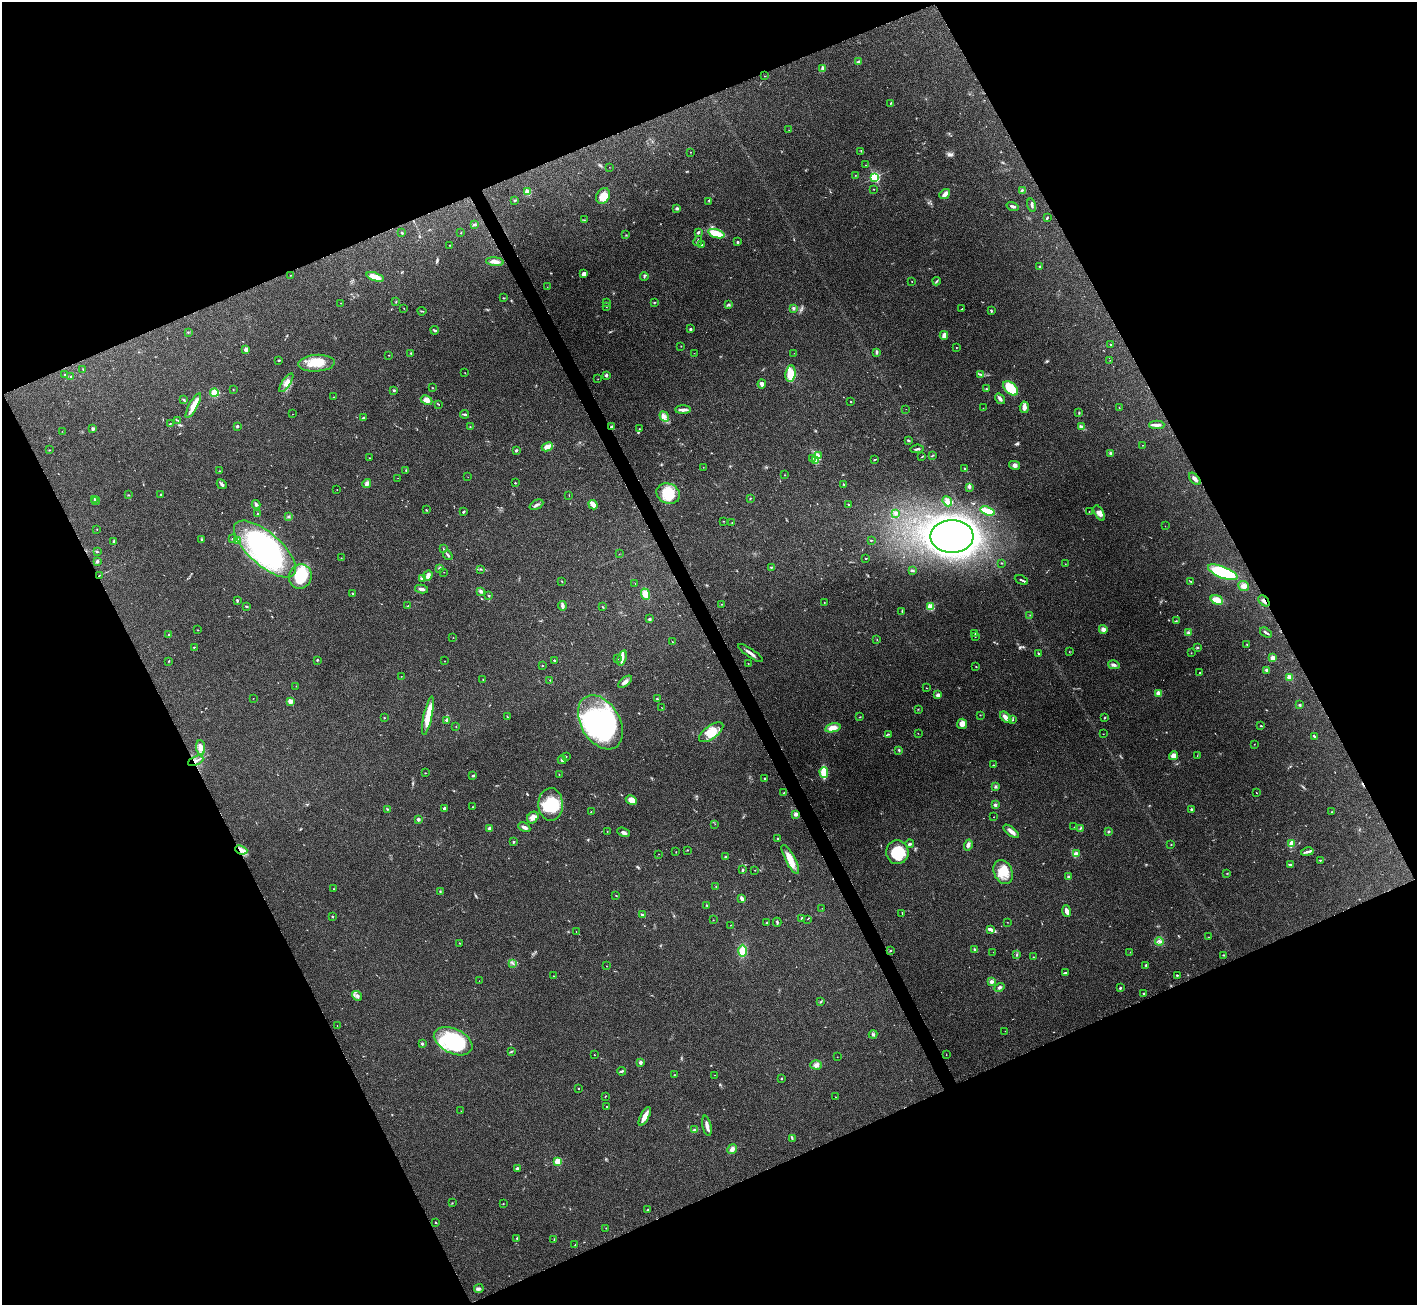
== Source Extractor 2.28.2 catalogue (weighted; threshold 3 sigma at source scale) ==
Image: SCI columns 2-5658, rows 153-5361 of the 5658 x 5648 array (HDU 1 of 3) = the unmasked area's bounding box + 8 px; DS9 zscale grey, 4 x 4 block average (1 PNG px = mean of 4 x 4 image px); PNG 1419 x 1307 px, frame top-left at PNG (2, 2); each listed source drawn as its Kron ellipse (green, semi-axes under 4 px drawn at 4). Shown black and unused: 45% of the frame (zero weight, under 3 of 4 exposures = <1% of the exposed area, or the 3 px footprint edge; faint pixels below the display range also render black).
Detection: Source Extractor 2.28.2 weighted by HDU 2 'WHT'. Background 0.212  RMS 0.0081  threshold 0.0363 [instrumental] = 3 sigma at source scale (4.5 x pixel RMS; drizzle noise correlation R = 1.50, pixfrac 1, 0.05/0.05 arcsec/px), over >= 5 px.
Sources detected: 450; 1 too faint to see at this stretch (4 x 4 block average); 4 inside a brighter object's white glare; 2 cosmic-ray / hot-pixel residue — neither listed nor drawn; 3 coinciding with a brighter row at this scale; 19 inside a brighter listed object's ellipse — not listed separately; the other 421 listed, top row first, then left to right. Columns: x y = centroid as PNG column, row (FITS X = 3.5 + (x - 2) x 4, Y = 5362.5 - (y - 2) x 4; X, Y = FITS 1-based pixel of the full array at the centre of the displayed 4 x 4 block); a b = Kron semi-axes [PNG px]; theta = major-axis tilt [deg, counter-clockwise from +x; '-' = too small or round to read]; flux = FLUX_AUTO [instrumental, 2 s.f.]
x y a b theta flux
858 62 2 2 - 11
822 68 4 3 - 7.4
765 76 2 2 - 1.4
891 103 3 2 - 3.3
789 130 2 2 - 1.3
861 151 2 2 - 2.3
690 152 2 2 - 2.5
866 165 2 2 - 1.3
609 167 2 2 - 0.76
855 175 2 2 - 1.4
875 177 2 2 - 760
873 189 2 2 - 1.3
1022 190 2 2 - 3.9
528 192 2 2 - 170
945 194 6 3 38 25
603 196 8 6 53 55
515 200 3 2 - 4.5
709 201 2 2 - 1.9
1032 205 7 2 -75 10
1012 206 6 2 -18 11
677 208 4 3 - 8
1047 218 2 2 - 5
584 220 2 2 - 1.1
474 224 3 2 - 3.8
402 233 3 2 - 5.2
461 233 2 2 - 1.9
698 233 3 2 - 5.6
716 234 8 3 -16 86
626 235 2 2 - 2.4
698 241 5 2 - 5.6
737 242 2 2 - 18
449 245 2 2 - 1.7
702 245 2 2 - 7.8
495 262 9 3 -6 30
1040 267 3 2 - 4.4
584 274 4 3 - 16
290 275 2 2 - 1.4
375 277 9 3 -20 66
644 277 4 2 - 5.6
912 281 2 2 - 2
937 281 4 2 - 5.2
547 287 2 2 - 0.86
503 298 2 2 - 3.1
396 302 2 2 - 1.5
607 302 2 2 - 1.7
654 302 3 2 - 2.1
340 303 2 2 - 0.98
728 304 3 2 - 3.7
606 307 2 2 - 1.7
404 308 2 2 - 1.3
793 308 4 3 - 7.4
962 309 2 2 - 7.3
422 311 4 2 - 3.9
991 311 3 2 - 4.5
690 329 3 3 - 5.6
435 330 4 2 - 6
188 332 2 2 - 2.3
944 335 4 3 - 25
1111 345 2 2 - 2.4
681 346 2 2 - 4
956 347 2 2 - 1.4
246 349 2 2 - 69
877 352 4 2 - 7.6
411 353 2 2 - 4.4
694 353 2 2 - 0.9
794 353 2 2 - 0.97
389 355 2 2 - 2.1
279 360 2 2 - 3.3
1110 360 2 2 - 1
316 363 18 8 3 90
83 369 2 2 - 1.2
465 373 2 2 - 1.4
790 374 8 5 81 76
980 374 3 2 - 3.3
65 375 2 2 - 2.3
606 375 2 2 - 32
71 377 2 2 - 3.9
598 379 2 2 - 1.3
286 383 11 4 57 28
762 384 4 3 - 19
432 388 2 2 - 1.9
1010 388 9 5 -44 130
986 389 2 2 - 2.6
233 390 2 2 - 1.8
394 390 2 2 - 5.9
214 392 4 4 - 36
334 397 2 2 - 1.3
1000 399 6 3 -55 12
184 400 3 2 - 4
427 400 6 3 -27 26
850 401 2 2 - 6.1
439 404 2 2 - 1.8
193 406 14 4 61 45
1024 407 6 4 84 21
983 408 2 2 - 1.1
1119 408 2 2 - 1.4
906 409 2 2 - 0.75
683 410 8 2 0 23
1079 413 3 2 - 3.5
293 414 2 2 - 1
465 414 4 2 - 6.7
664 416 5 3 - 14
363 418 3 2 - 5.4
178 420 2 2 - 2.1
170 424 2 2 - 2.7
1157 425 7 3 1 19
237 426 2 2 - 26
470 427 2 2 - 2.1
612 427 3 2 - 8.4
1081 427 3 2 - 12
93 429 4 3 - 7.6
639 429 2 2 - 2.2
62 431 2 2 - 0.88
908 440 3 2 - 6.5
1143 445 2 2 - 1.5
547 447 6 3 26 28
917 449 7 2 6 9.3
49 450 2 2 - 2.6
516 450 2 2 - 9.3
1111 453 3 2 - 4.9
818 455 3 2 - 6.2
933 455 2 2 - 1.9
922 457 3 2 - 2.4
369 458 2 2 - 2.9
812 458 2 2 - 3
875 459 3 2 - 3.1
816 460 3 2 - 6.2
1015 465 5 4 - 14
703 467 2 2 - 1.5
964 468 2 2 - 3.3
406 470 2 2 - 2.3
219 471 2 2 - 2.9
784 475 2 2 - 1.3
468 477 2 2 - 0.85
398 478 2 2 - 0.94
1195 479 7 3 -49 15
367 483 4 3 - 22
515 483 2 2 - 3.9
222 484 5 3 - 9.1
844 484 3 2 - 3.7
969 487 3 2 - 6.8
337 490 2 2 - 1.3
668 493 12 10 -25 110
160 494 2 2 - 4
128 495 2 2 - 1.7
569 495 2 2 - 1.7
750 498 2 2 - 3.1
94 499 3 2 - 5.1
96 501 4 2 - 5.4
947 501 5 3 - 16
256 504 4 3 - 9.9
848 504 2 2 - 3.1
536 505 7 2 26 9.7
593 505 5 2 - 55
426 510 3 2 - 2.8
987 511 7 3 -17 81
1089 511 2 2 - 2.8
463 512 3 2 - 5.9
895 513 4 3 - 8
1099 513 8 4 -62 27
258 514 2 2 - 17
289 517 3 2 - 4.1
724 521 2 2 - 1.5
732 522 2 2 - 2
1165 526 2 2 - 1.1
97 529 2 2 - 1.6
952 536 21 16 0 2100
233 539 3 2 - 3.9
202 540 3 2 - 5.3
871 540 3 2 - 2.7
114 541 3 2 - 5.9
238 541 2 2 - 74
265 549 39 16 -41 830
443 549 3 2 - 3.2
97 552 2 2 - 1.1
619 554 2 2 - 1.3
448 555 5 2 - 6.9
341 558 2 2 - 1
866 558 2 2 - 2.5
98 561 3 2 - 4.2
1001 563 2 2 - 2
1065 564 2 2 - 1.1
771 567 2 2 - 2.6
440 568 3 2 - 4.3
480 569 2 2 - 2.2
912 570 3 2 - 7.7
444 572 2 2 - 1.3
1223 572 15 5 -21 380
99 575 4 2 - 3.3
428 575 5 3 - 20
300 577 12 11 - 150
422 579 4 2 - 7.9
1021 580 7 2 -24 7
562 581 3 2 - 2
1191 582 3 2 - 3.6
635 584 2 2 - 2.8
1243 586 5 5 - 21
421 589 7 2 -12 17
481 591 4 3 - 13
352 593 2 2 - 7.4
645 594 6 4 -68 50
489 596 2 2 - 5.7
1217 600 6 4 -20 53
237 601 4 2 - 5.5
1264 601 6 2 -43 11
824 603 2 2 - 1.3
721 604 2 2 - 3.1
247 606 3 2 - 4.8
408 606 4 2 - 4.4
562 606 4 2 - 22
603 607 3 2 - 2.8
930 607 2 2 - 290
902 611 4 2 - 3.8
1030 615 2 2 - 1.9
650 619 4 2 - 4.7
1176 621 2 2 - 2
1103 629 4 4 - 18
198 630 2 2 - 2.2
1266 632 6 2 -33 10
1188 633 4 3 - 8.6
169 634 2 2 - 9.5
975 634 2 2 - 1.4
975 636 2 2 - 2.9
453 638 2 2 - 1.8
877 639 2 2 - 1.5
672 642 2 2 - 1.8
1247 644 2 2 - 4.8
194 647 2 2 - 3.2
1198 648 2 2 - 3.6
1069 652 2 2 - 1.4
750 653 15 2 -34 21
1038 653 2 2 - 2.6
1191 653 2 2 - 1.3
622 658 8 3 72 15
1273 658 2 2 - 110
617 659 2 2 - 1.4
317 660 2 2 - 3.5
169 661 2 2 - 2
444 661 2 2 - 1.9
554 661 3 2 - 4.7
748 663 2 2 - 1.4
1114 665 6 3 -14 13
542 666 2 2 - 2.2
976 667 2 2 - 2.5
1266 670 3 3 - 6.7
1200 672 2 2 - 4.7
401 676 2 2 - 1.2
1289 677 2 2 - 150
483 679 2 2 - 2.3
550 680 2 2 - 3.2
625 682 8 3 38 19
296 686 2 2 - 1.1
926 688 2 2 - 1.4
1158 693 2 2 - 130
938 695 4 3 - 13
253 698 2 2 - 1.2
657 699 3 2 - 4.5
290 701 2 2 - 120
1299 704 3 2 - 4.5
662 708 2 2 - 1.3
918 709 2 2 - 2
980 715 2 2 - 1.2
428 716 19 4 78 90
507 717 2 2 - 2
860 717 2 2 - 1.8
1006 717 7 3 -46 26
384 718 2 2 - 3.3
1105 718 2 2 - 3.1
446 720 3 2 - 5.7
1013 720 2 2 - 2.3
600 722 29 19 -59 800
962 724 5 5 - 30
1261 726 2 2 - 3.4
456 727 2 2 - 1.6
833 728 8 4 12 41
711 732 14 6 36 84
918 733 2 2 - 1.4
889 734 2 2 - 2.4
1103 734 2 2 - 1.3
1314 736 3 2 - 5.3
1254 744 2 2 - 1.2
201 747 7 4 -85 22
898 750 2 2 - 3.2
566 756 2 2 - 1.8
1173 756 5 4 - 26
1197 756 2 2 - 1.2
562 760 4 3 - 8.7
196 761 8 2 26 14
993 765 2 2 - 2.3
824 772 5 2 - 180
425 773 2 2 - 2.5
559 774 2 2 - 1.9
473 776 3 2 - 6.8
764 778 2 2 - 3.2
995 787 3 2 - 5.3
783 793 2 2 - 1.9
1256 793 2 2 - 1.6
631 800 6 4 -28 41
551 804 16 12 -89 180
995 805 3 3 - 9.5
473 807 2 2 - 2
387 809 3 2 - 2.8
444 809 3 2 - 17
1191 809 3 2 - 4.4
591 812 2 2 - 1.8
1331 812 2 2 - 1.9
796 814 4 3 - 13
993 817 2 2 - 0.92
533 818 6 5 - 23
418 819 4 2 - 7.7
715 824 2 2 - 1.2
524 827 6 3 -27 19
1074 827 2 2 - 1.1
490 829 3 2 - 16
1080 829 3 2 - 3.7
1011 831 9 3 -39 21
607 832 2 2 - 1.9
623 832 6 3 -21 11
1109 832 2 2 - 3
778 838 2 2 - 18
513 842 2 2 - 16
910 844 4 2 - 9
1171 844 2 2 - 4.2
1291 844 3 2 - 35
968 845 5 3 - 14
241 850 6 3 -21 17
688 850 2 2 - 1.9
676 852 2 2 - 2.3
897 852 12 11 - 150
1307 852 6 2 11 13
659 854 2 2 - 0.96
1076 854 2 2 - 88
725 856 2 2 - 2.6
790 859 16 5 -62 63
1320 860 2 2 - 2.6
1290 865 4 2 - 4.1
743 870 3 2 - 5.6
755 870 2 2 - 1.2
1003 872 12 9 -67 87
1227 873 2 2 - 2
1068 877 3 3 - 5.8
716 887 3 2 - 3.1
333 889 2 2 - 2.2
440 891 2 2 - 3
616 896 2 2 - 2
742 899 4 2 - 23
707 905 3 2 - 2.7
822 908 2 2 - 0.93
1067 911 6 3 -72 25
902 913 3 2 - 2.4
642 915 3 2 - 5.8
332 917 2 2 - 4.8
801 919 2 2 - 2.6
807 919 2 2 - 0.96
713 920 2 2 - 2
777 922 4 2 - 6.7
1007 922 2 2 - 1.1
767 923 2 2 - 3.4
731 925 2 2 - 1.4
991 929 4 3 - 14
576 932 2 2 - 1
1208 937 2 2 - 1.7
1159 941 4 2 - 7.5
459 943 2 2 - 1.8
974 949 3 2 - 4.5
890 950 3 2 - 2.8
742 951 6 4 90 74
993 952 2 2 - 1.1
1130 952 2 2 - 1.4
1016 955 2 2 - 1.9
1224 955 3 2 - 3
1033 957 2 2 - 2
512 963 3 2 - 4.3
1146 965 2 2 - 13
606 966 2 2 - 1.3
1065 973 4 2 - 5.8
1177 975 2 2 - 4.3
553 976 2 2 - 1.2
479 981 2 2 - 1
991 982 2 2 - 26
999 987 5 3 - 9
1120 988 2 2 - 16
1144 994 2 2 - 19
357 996 5 3 - 11
820 1002 3 2 - 3
337 1026 2 2 - 1.3
1005 1031 2 2 - 0.85
873 1034 4 2 - 6.8
453 1041 20 12 -25 390
422 1044 2 2 - 8.2
511 1051 2 2 - 3.4
594 1055 2 2 - 2.9
946 1055 2 2 - 2.3
837 1057 2 2 - 1.1
640 1062 2 2 - 47
816 1065 5 4 - 16
622 1071 4 2 - 5.9
674 1075 2 2 - 1.3
714 1075 2 2 - 2
782 1078 2 2 - 2.7
579 1088 2 2 - 3.3
605 1096 2 2 - 2.3
835 1097 2 2 - 1.3
607 1107 3 2 - 3.5
461 1111 2 2 - 1.5
645 1116 10 3 63 42
707 1126 10 2 -78 28
695 1130 3 2 - 11
792 1139 2 2 - 2.2
732 1149 5 4 - 18
558 1162 2 2 - 230
517 1169 3 2 - 12
452 1203 2 2 - 2.1
503 1204 2 2 - 1.9
648 1210 3 2 - 5.3
436 1222 2 2 - 4.3
606 1228 2 2 - 1.1
517 1238 2 2 - 15
554 1239 2 2 - 3.7
575 1245 2 2 - 1.7
479 1289 5 3 - 8.7
Overlapping masked pixels (flux is a lower limit): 5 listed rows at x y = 612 427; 99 575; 1264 601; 196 761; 241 850
Diffuse or blended objects may show on this block-average render without a row.